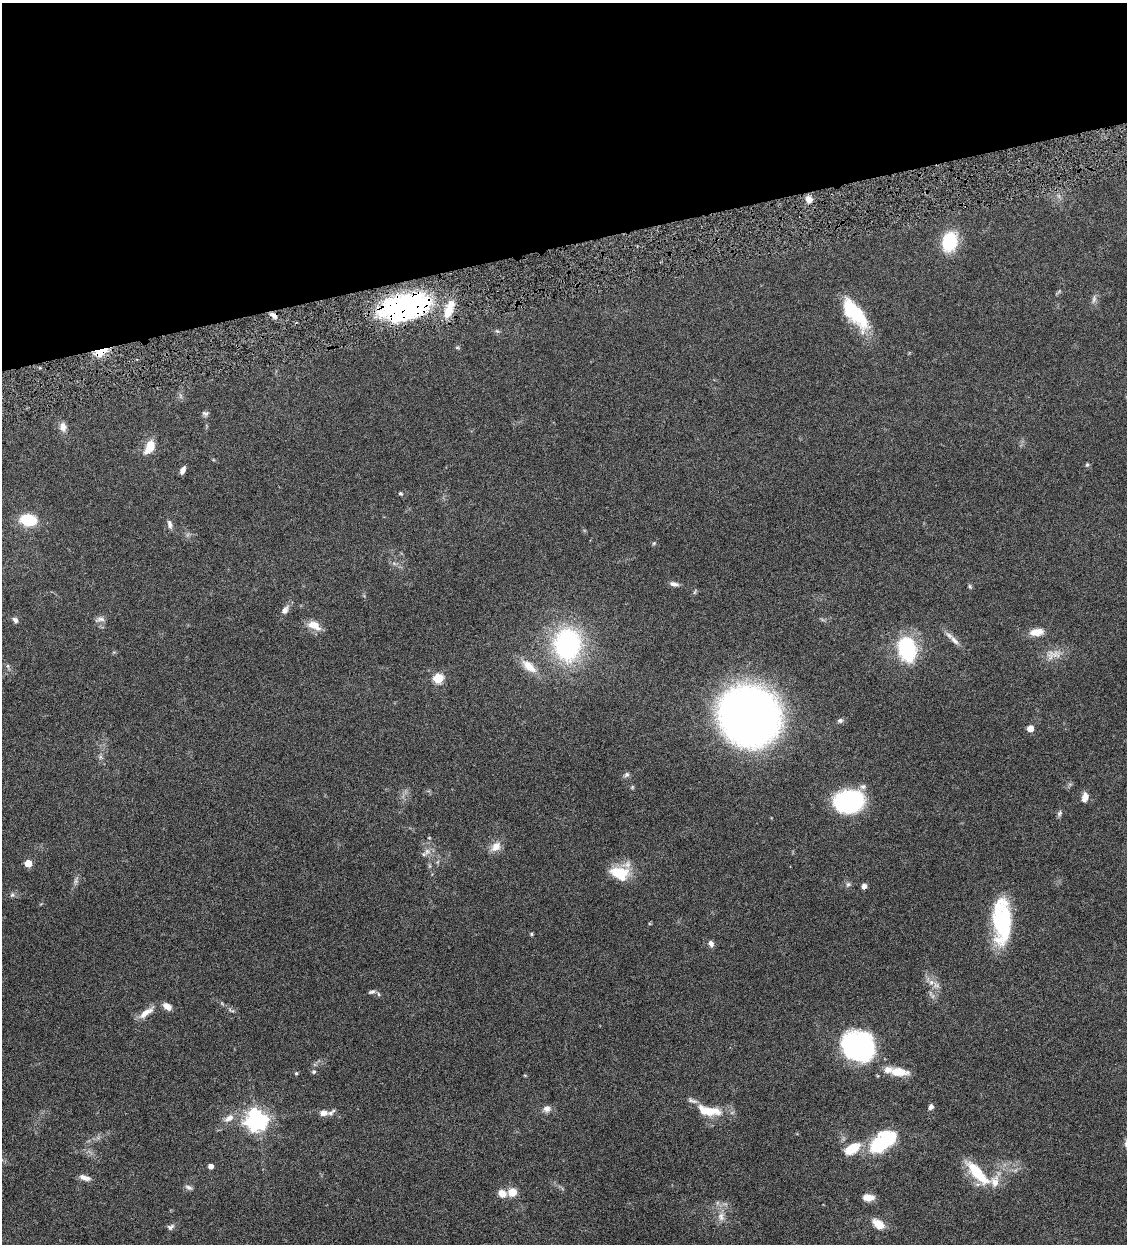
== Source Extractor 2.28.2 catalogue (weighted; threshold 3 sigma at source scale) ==
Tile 3 of 4 x 4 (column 3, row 1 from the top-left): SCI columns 2514-3638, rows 3729-4970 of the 4911 x 4971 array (HDU 1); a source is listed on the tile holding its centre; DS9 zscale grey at full resolution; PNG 1129 x 1246 px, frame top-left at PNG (2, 3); no overlay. Shown black and unused: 20% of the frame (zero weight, under 4 of 8 exposures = <1% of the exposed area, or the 3 px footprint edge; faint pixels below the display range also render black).
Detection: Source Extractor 2.28.2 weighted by HDU 2 'WHT'; one run over the whole footprint, this tile lists its part. Background 0.0442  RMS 0.0037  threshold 0.0153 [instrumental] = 3 sigma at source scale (4.09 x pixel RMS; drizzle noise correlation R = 1.36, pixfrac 0.8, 0.05/0.05 arcsec/px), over >= 5 px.
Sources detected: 85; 1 inside a brighter object's white glare — not listed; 6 inside a brighter listed object's ellipse — not listed separately; the other 78 listed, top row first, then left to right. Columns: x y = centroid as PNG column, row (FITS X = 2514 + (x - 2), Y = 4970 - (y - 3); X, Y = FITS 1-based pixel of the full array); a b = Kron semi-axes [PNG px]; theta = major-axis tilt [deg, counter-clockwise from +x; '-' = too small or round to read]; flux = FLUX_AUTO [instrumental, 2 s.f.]
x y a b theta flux
809 199 8 7 - 2.3
949 242 22 16 76 14
1094 299 10 5 76 1.1
406 305 54 25 13 65
855 313 38 15 -51 20
274 315 10 6 -32 1.7
457 347 6 4 -1 0.41
100 352 18 8 26 5.2
205 413 9 6 -20 0.83
63 427 11 8 -85 2.2
150 447 13 8 63 6.3
1087 465 6 4 67 0.48
182 470 7 4 63 1.5
400 493 5 4 - 0.58
28 520 13 9 -6 14
170 524 12 5 -77 1.2
654 543 5 4 - 0.4
674 584 11 5 -11 1.4
970 586 6 5 - 0.51
695 592 6 4 70 0.44
285 610 11 6 55 1.9
100 619 14 6 8 1.3
15 620 7 6 - 0.97
314 625 17 9 -26 4
1036 632 16 8 7 3.9
954 641 16 7 -47 2.1
568 644 24 19 90 65
907 648 23 16 -76 29
1055 654 20 10 -11 3.7
8 666 7 4 -71 0.54
529 666 24 11 -42 5.3
438 678 5 5 - 20
750 716 39 36 -40 300
840 720 7 6 - 0.84
1030 728 5 5 - 5.1
100 757 7 4 72 0.65
626 775 8 6 43 0.88
1085 797 11 6 76 2.4
848 801 27 19 8 48
1059 813 8 6 73 0.77
496 847 16 11 44 3.1
427 851 10 7 74 1.6
28 863 5 5 - 8.4
620 873 21 14 -18 11
76 881 6 6 - 0.83
848 884 6 5 - 0.7
864 886 6 5 - 1.3
12 895 6 6 - 0.67
1002 921 47 18 -89 31
531 934 5 4 - 0.39
711 943 8 6 -68 1.4
931 982 8 7 - 1.6
372 992 10 5 21 0.81
378 994 6 4 -87 0.46
167 1006 11 7 -36 2.2
146 1012 25 8 35 3.4
858 1046 32 27 -22 52
314 1072 5 5 - 0.61
898 1072 23 9 -4 6.3
296 1073 4 4 - 0.4
931 1107 6 5 - 1.1
547 1109 9 8 - 1.8
709 1111 31 12 -9 9
324 1113 13 8 -3 2.3
229 1118 14 8 33 2.4
256 1121 8 7 - 210
878 1144 16 10 64 24
852 1148 19 10 32 8.2
211 1166 4 4 - 2.1
977 1173 30 10 -47 13
85 1178 16 6 -18 2
189 1187 10 5 -23 1
512 1192 9 8 - 4.1
502 1193 10 9 - 2.8
868 1197 11 7 0 3.5
721 1217 13 9 -87 2.5
878 1224 14 8 -36 4.7
170 1227 10 7 34 0.99
Overlapping masked pixels (flux is a lower limit): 3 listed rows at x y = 406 305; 274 315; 100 352